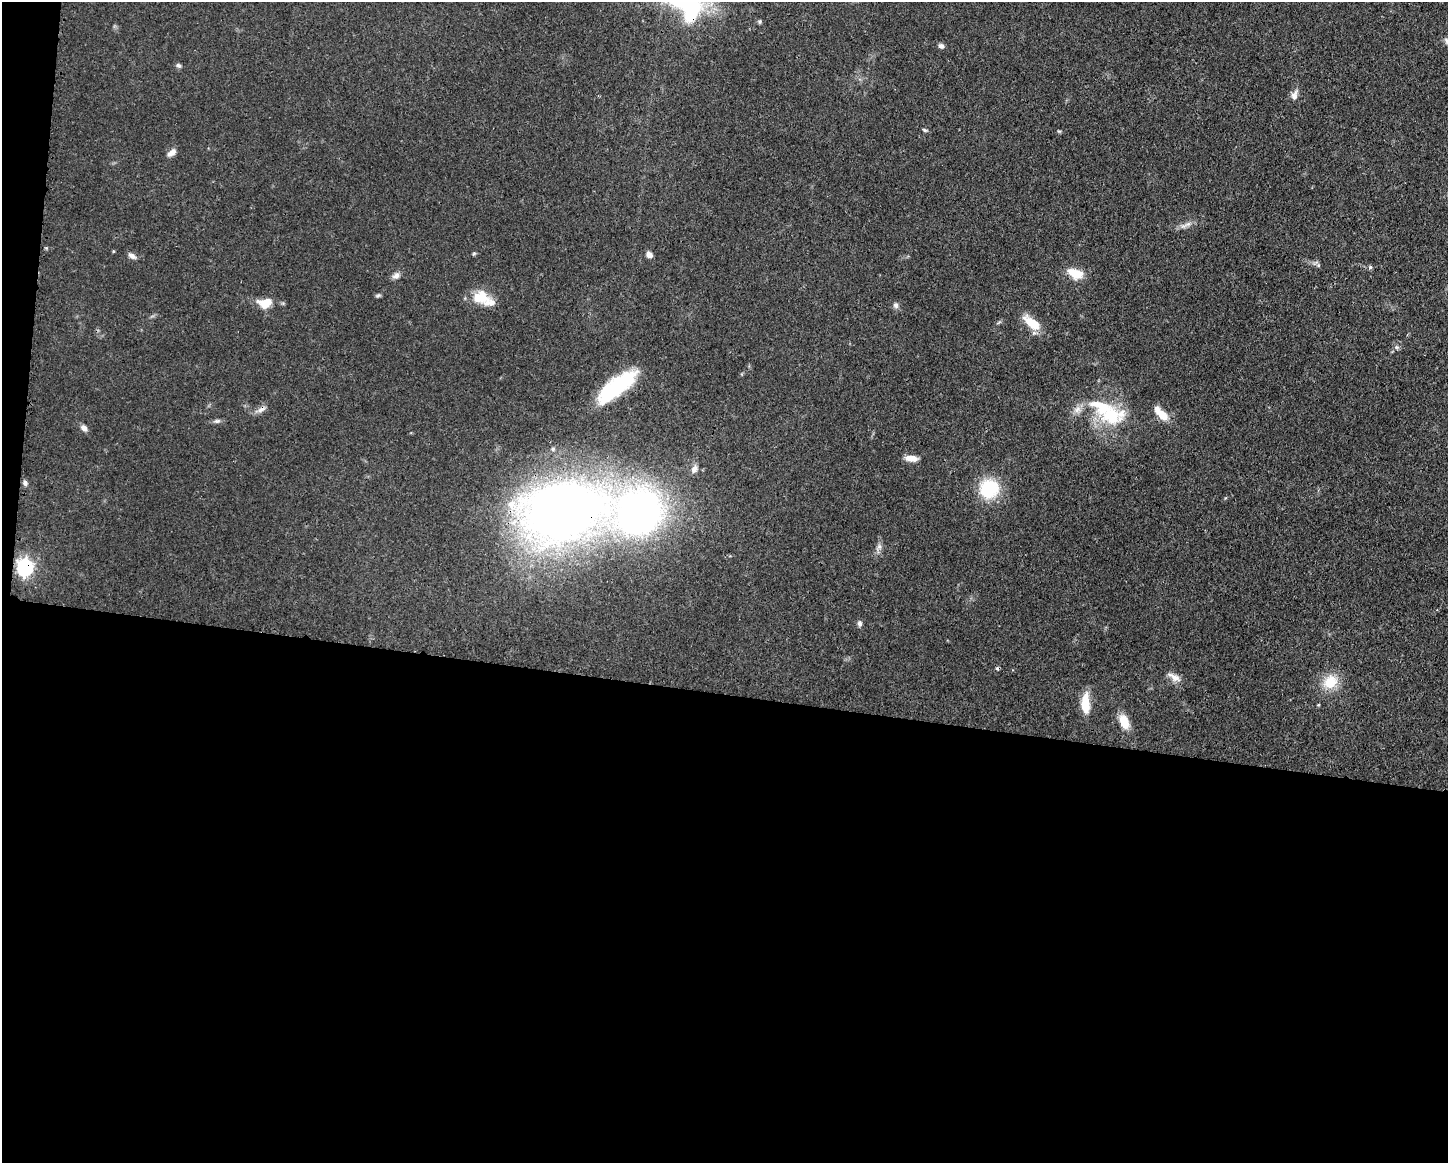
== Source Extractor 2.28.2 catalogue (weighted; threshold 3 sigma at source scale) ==
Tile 10 of 3 x 4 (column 1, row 4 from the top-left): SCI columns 117-1562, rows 3-1163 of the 4683 x 4649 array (HDU 1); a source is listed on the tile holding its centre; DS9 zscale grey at full resolution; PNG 1450 x 1165 px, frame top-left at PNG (2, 2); no overlay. Shown black and unused: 42% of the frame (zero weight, under 3 of 4 exposures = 1% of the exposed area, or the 3 px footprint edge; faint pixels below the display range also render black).
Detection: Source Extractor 2.28.2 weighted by HDU 2 'WHT'; one run over the whole footprint, this tile lists its part. Background 0.0591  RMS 0.0043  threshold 0.0194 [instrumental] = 3 sigma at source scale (4.5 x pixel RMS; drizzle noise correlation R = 1.50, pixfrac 1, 0.05/0.05 arcsec/px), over >= 5 px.
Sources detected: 48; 1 cosmic-ray / hot-pixel residue — not listed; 4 inside a brighter listed object's ellipse — not listed separately; the other 43 listed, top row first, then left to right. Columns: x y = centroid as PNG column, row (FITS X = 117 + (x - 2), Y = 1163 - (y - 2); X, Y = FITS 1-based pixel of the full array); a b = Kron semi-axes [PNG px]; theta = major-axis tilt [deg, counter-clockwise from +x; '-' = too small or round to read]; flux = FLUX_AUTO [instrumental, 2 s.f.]
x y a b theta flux
689 8 41 27 -41 49
941 46 7 6 - 1.3
178 65 7 6 - 0.95
1294 95 14 8 74 2.5
925 130 7 4 -27 0.67
1059 131 6 3 -18 0.49
172 153 11 6 39 2.7
1187 224 12 5 23 2.1
113 251 5 3 - 0.39
474 254 6 4 2 0.54
649 255 7 6 - 2.2
132 256 11 6 -36 1.8
1318 265 6 4 -46 0.75
1370 267 5 5 - 0.79
1075 273 17 11 -21 8.2
396 276 10 8 31 1.9
377 296 7 4 30 0.72
481 297 21 17 -5 10
265 303 15 10 8 7.8
896 305 9 7 -74 1.4
1032 323 21 9 -38 10
1396 347 6 4 -45 0.82
616 387 46 15 38 38
261 409 13 6 22 2.3
1077 409 11 8 45 2.6
1111 415 31 25 -22 24
1163 415 14 9 -43 6
217 421 9 5 9 1.1
84 428 8 6 -52 2
553 449 6 5 - 0.83
912 458 14 7 -4 4
694 469 11 7 54 2.3
25 483 8 5 -73 1.3
989 489 22 21 - 21
561 513 60 41 12 500
639 513 38 35 38 200
879 546 7 6 - 1.3
25 568 8 7 - 99
860 623 8 6 -89 1.2
1174 677 20 8 -30 3.3
1330 682 20 17 37 10
1085 704 22 9 -89 9.2
1124 722 17 10 -68 6.8
Overlapping masked pixels (flux is a lower limit): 5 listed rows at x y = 689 8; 616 387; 561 513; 639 513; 25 568
Isophote crosses this tile's border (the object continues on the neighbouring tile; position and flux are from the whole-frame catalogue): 1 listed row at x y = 689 8